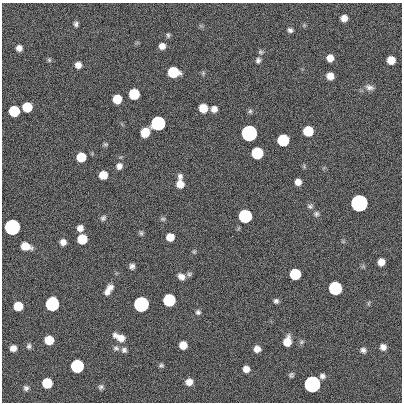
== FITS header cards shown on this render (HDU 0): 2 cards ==
NAXIS1  =                  400
NAXIS2  =                  400

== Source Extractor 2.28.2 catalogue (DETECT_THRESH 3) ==
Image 400 x 400 px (HDU 0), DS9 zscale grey, 1 PNG px = 1 image px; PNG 404 x 404 px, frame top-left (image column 1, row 400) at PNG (2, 3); no overlay
Background 0.625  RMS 33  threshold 99.9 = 3 sigma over >= 5 px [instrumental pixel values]
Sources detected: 87; all 87 listed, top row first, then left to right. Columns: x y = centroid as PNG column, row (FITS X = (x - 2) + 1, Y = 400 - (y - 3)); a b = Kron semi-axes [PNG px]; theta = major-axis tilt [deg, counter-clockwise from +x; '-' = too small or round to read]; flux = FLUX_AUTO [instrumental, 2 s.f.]
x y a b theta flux
344 18 6 6 - 1.6e+04
76 24 6 5 - 5.7e+03
290 30 6 5 - 6.5e+03
168 35 7 5 -89 4.2e+03
162 46 6 6 - 1.3e+04
19 48 7 7 - 1.1e+04
260 52 7 6 - 4.5e+03
330 58 6 6 - 1.8e+04
49 60 6 5 - 3.4e+03
258 60 7 7 - 6.3e+03
391 60 7 6 - 3.2e+04
78 65 6 6 - 1.4e+04
173 72 8 7 - 1.2e+05
203 73 6 4 48 3.5e+03
330 76 6 6 - 1.9e+04
369 87 12 7 -14 1.0e+04
134 94 7 7 - 1.2e+05
117 99 7 7 - 4.7e+04
27 107 7 7 - 7.2e+04
203 108 7 7 - 3.9e+04
214 109 7 7 - 1.3e+04
14 111 7 7 - 1.2e+05
250 111 6 6 - 4.4e+03
158 123 7 7 - 1.0e+06
308 131 7 7 - 9.0e+04
145 132 7 7 - 5.0e+04
249 133 7 7 - 3.5e+06
283 140 7 7 - 2.1e+05
105 144 7 5 1 3.5e+03
257 153 7 7 - 2.1e+05
81 157 7 7 - 5.7e+04
119 166 8 7 - 1.1e+04
103 175 7 6 - 3.5e+04
180 176 7 6 - 7.4e+03
298 182 6 6 - 1.5e+04
180 184 8 7 - 2.5e+04
359 203 7 7 - 1.1e+07
310 206 8 7 - 6.1e+03
316 214 8 7 - 6.2e+03
245 216 7 7 - 5.4e+05
103 218 8 6 41 5.5e+03
163 219 7 5 -2 4.2e+03
12 227 7 7 - 2.9e+06
80 228 7 7 - 1.2e+04
141 233 6 6 - 4.4e+03
170 237 7 6 - 2.8e+04
82 239 7 7 - 7.6e+04
63 242 6 6 - 1.3e+04
25 246 9 6 -17 3.7e+04
194 252 6 5 - 3.3e+03
381 262 6 6 - 2.0e+04
132 266 6 5 - 7.2e+03
189 274 7 6 - 4.6e+03
295 274 7 7 - 1.4e+05
181 277 10 7 -35 1.3e+04
110 287 8 7 - 1.0e+04
335 288 7 7 - 5.7e+05
107 292 9 8 - 1.0e+04
169 300 7 7 - 3.1e+05
276 301 6 6 - 5.6e+03
369 303 6 3 71 2.9e+03
52 304 8 7 - 6.1e+05
141 304 7 7 - 2.1e+06
18 306 7 7 - 5.0e+04
198 312 7 7 - 5.8e+03
120 337 13 7 -27 2.5e+04
49 340 7 7 - 4.8e+04
287 341 9 7 76 3.3e+04
301 342 7 5 23 4.7e+03
183 345 7 6 - 2.8e+04
29 346 7 6 - 5.5e+03
383 347 7 6 - 1.2e+04
13 348 6 5 - 1.3e+04
116 348 8 7 - 6.9e+03
257 349 7 7 - 1.4e+04
124 350 8 7 - 7.3e+03
363 350 8 6 -35 7.4e+03
161 365 7 5 -8 4.4e+03
77 366 7 7 - 5.2e+05
246 369 6 6 - 1.6e+04
291 375 6 6 - 4.4e+03
322 376 7 6 - 7.1e+03
189 382 7 7 - 1.7e+04
47 383 7 7 - 9.8e+04
312 384 7 7 - 5.5e+06
101 387 8 6 71 5.6e+03
26 388 6 6 - 5.9e+03